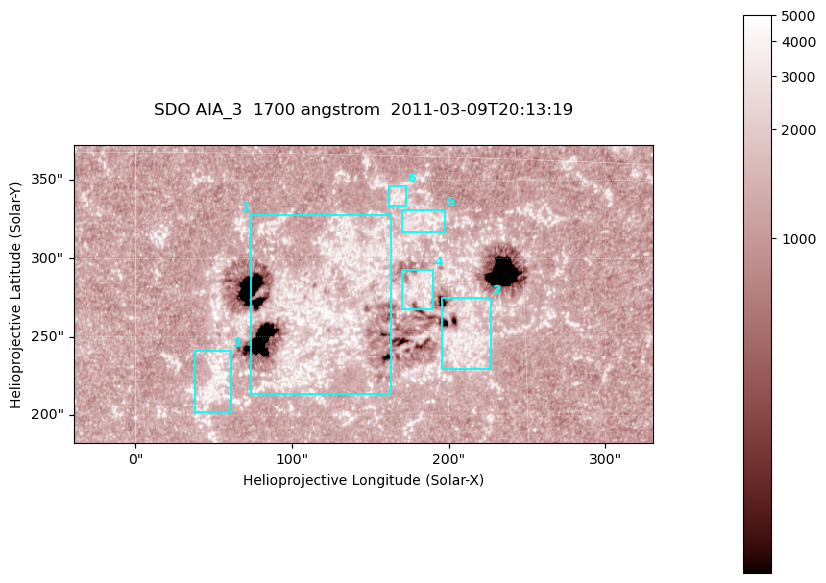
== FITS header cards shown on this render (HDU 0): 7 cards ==
TELESCOP= 'SDO     '           /
INSTRUME= 'AIA_3   '           /
WAVELNTH=                 1700 /
WAVEUNIT= 'angstrom'           /
DATE-OBS= '2011-03-09T20:13:19.712' /
CTYPE1  = 'HPLN-TAN'           /
CTYPE2  = 'HPLT-TAN'           /

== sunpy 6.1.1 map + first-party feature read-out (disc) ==
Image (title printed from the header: SDO AIA_3  1700 angstrom  2011-03-09T20:13:19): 603 x 310 px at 0.613 arcsec/px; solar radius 967 arcsec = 1577 px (partial field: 2.4% of the solar disc is inside the frame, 100% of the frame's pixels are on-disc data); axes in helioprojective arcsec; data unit not stated in the header (colour bar unlabelled)
Pointing: header CRPIX1/2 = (2053.97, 2042.58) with CRVAL1/2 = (0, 0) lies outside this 603 x 310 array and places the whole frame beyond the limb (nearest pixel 1.43 R_sun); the SolarSoft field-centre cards XCEN/YCEN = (145.4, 277.3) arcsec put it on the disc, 1882 arcsec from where CRPIX/CRVAL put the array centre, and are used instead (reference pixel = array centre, CRVAL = XCEN/YCEN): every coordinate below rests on XCEN/YCEN
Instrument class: DISC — disc imager (sunpy class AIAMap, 1700 A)
Bright regions (active regions / flare kernels): reference = the on-disc median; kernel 5 px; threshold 5 sigma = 1434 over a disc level ~1240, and >= 1.15x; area >= 186 px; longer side >= 4 px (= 2.5 arcsec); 6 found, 6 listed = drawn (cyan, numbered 1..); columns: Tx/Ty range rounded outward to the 2 arcsec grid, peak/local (2 s.f.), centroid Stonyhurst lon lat
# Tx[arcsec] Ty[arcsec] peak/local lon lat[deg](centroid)
1 74..164 212..328 3.9 +7 +9
2 196..228 228..276 3.3 +13 +8
3 38..62 202..242 3.5 +3 +6
4 170..190 266..294 3.8 +11 +10
5 170..198 316..332 3 +11 +12
6 160..174 334..346 2.9 +10 +13